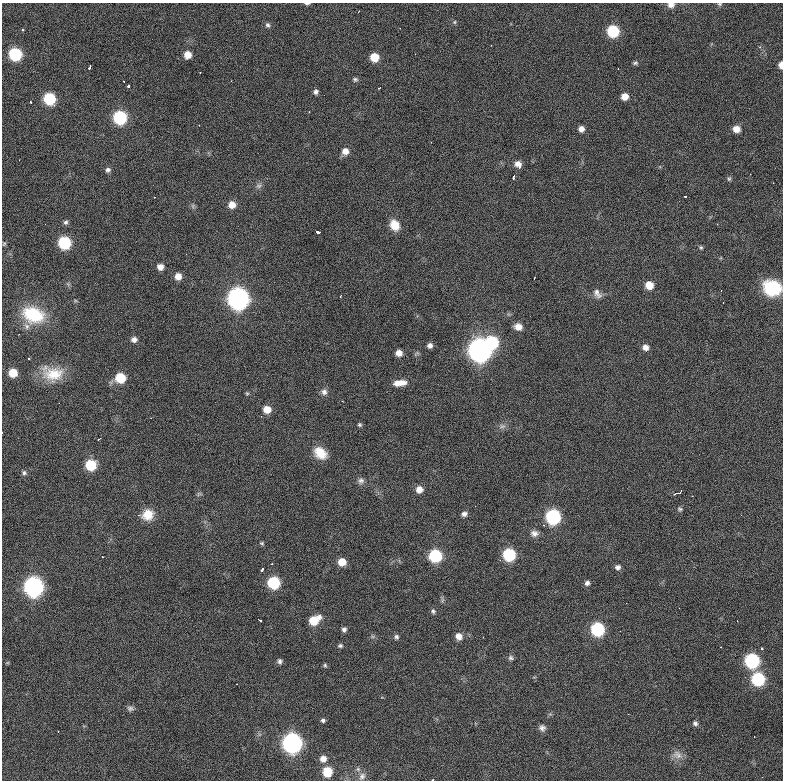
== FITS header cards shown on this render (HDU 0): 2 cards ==
NAXIS1  =                  781 / length of data axis 1
NAXIS2  =                  778 / length of data axis 2

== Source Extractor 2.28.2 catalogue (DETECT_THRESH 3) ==
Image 781 x 778 px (HDU 0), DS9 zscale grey, 1 PNG px = 1 image px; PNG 785 x 782 px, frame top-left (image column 1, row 778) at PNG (2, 3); no overlay
Background 1010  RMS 24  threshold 72.3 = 3 sigma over >= 5 px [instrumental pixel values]
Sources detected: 126; all 126 listed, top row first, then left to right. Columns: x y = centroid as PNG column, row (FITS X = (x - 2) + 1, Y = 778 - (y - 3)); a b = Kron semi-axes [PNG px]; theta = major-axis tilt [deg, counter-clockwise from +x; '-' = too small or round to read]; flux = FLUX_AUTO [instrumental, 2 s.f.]
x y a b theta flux
307 4 6 3 0 2.7e+03
719 4 5 4 - 2.2e+03
671 5 8 6 -3 8.0e+03
454 22 5 5 - 2.3e+03
268 25 6 6 - 3.8e+03
22 29 3 3 - 1.9e+03
613 31 7 7 - 1.1e+05
760 47 4 4 - 1.9e+03
15 54 8 7 - 1.5e+05
188 55 6 6 - 2.0e+04
374 57 7 6 - 3.5e+04
635 63 7 5 19 3.0e+03
781 65 6 4 88 1.1e+04
90 67 4 3 - 1.2e+04
618 69 2 2 - 1.3e+03
200 73 2 2 - 1.0e+03
355 79 6 5 - 3.3e+03
129 86 3 3 - 1.1e+04
379 88 3 2 - 1.2e+03
316 92 5 5 - 4.6e+03
625 97 6 6 - 1.6e+04
49 99 8 7 - 1.0e+05
30 101 3 3 - 3.1e+03
309 112 2 2 - 8.6e+02
120 117 8 8 - 1.8e+05
199 125 2 2 - 9.6e+02
581 129 6 6 - 9.2e+03
736 129 7 6 - 1.6e+04
345 151 8 8 - 1.2e+04
19 160 2 2 - 1.1e+03
518 164 9 6 -53 1.1e+04
108 170 6 6 - 4.7e+03
513 177 5 3 - 4.2e+03
729 179 7 5 -58 2.7e+03
259 186 8 6 2 4.6e+03
685 196 4 3 - 8.3e+03
154 197 2 2 - 1.0e+03
232 205 7 7 - 1.6e+04
193 206 7 4 -72 3.0e+03
66 222 6 6 - 3.9e+03
395 225 11 9 -62 2.6e+04
318 232 4 3 - 5.4e+03
64 243 8 7 - 1.4e+05
4 244 6 5 - 2.2e+03
701 247 5 4 - 2.5e+03
160 267 6 6 - 1.2e+04
178 276 7 6 - 1.5e+04
534 278 3 2 - 9.7e+02
649 285 7 7 - 2.6e+04
772 288 18 15 -18 7.2e+04
597 293 14 8 -54 9.0e+03
340 296 3 2 - 1.1e+03
238 299 9 9 - 1.1e+06
33 314 22 15 -19 8.5e+04
518 327 8 6 -17 1.6e+04
134 340 6 6 - 7.4e+03
492 342 8 8 - 1.4e+05
430 346 6 6 - 6.6e+03
645 347 7 6 - 9.9e+03
480 350 9 9 - 1.4e+06
399 353 6 6 - 1.3e+04
29 359 3 2 - 1.6e+03
13 373 6 6 - 3.2e+04
53 374 27 18 6 4.6e+04
120 378 7 7 - 5.5e+04
400 383 15 6 6 1.9e+04
324 392 9 8 - 7.0e+03
247 393 6 5 - 2.1e+03
267 409 7 7 - 2.1e+04
360 425 6 5 - 2.8e+03
502 426 9 6 14 6.1e+03
99 439 4 2 - 1.6e+03
320 453 16 11 -41 3.0e+04
91 465 7 7 - 7.5e+04
24 473 7 6 - 4.0e+03
361 481 9 8 - 5.7e+03
419 489 6 6 - 1.4e+04
681 491 4 3 - 4.7e+03
677 493 5 3 - 5.9e+03
199 494 7 5 31 2.8e+03
692 496 3 2 - 1.2e+03
680 509 7 5 -19 3.1e+03
464 514 6 6 - 6.0e+03
148 515 14 13 - 2.5e+04
741 515 3 2 - 1.4e+03
553 517 8 8 - 2.6e+05
534 533 11 8 -7 8.3e+03
262 543 5 4 - 2.2e+03
509 555 7 7 - 1.4e+05
435 556 8 7 - 1.4e+05
103 557 3 2 - 1.7e+03
342 562 7 6 - 2.3e+04
618 567 6 6 - 5.5e+03
262 569 4 3 - 3.3e+03
274 583 7 7 - 1.2e+05
587 583 6 6 - 5.2e+03
34 587 9 9 - 7.6e+05
679 608 2 2 - 7.6e+02
433 611 6 5 - 3.5e+03
260 620 4 2 - 2.2e+03
314 620 10 7 33 4.1e+04
344 629 6 5 - 4.7e+03
597 629 8 7 - 1.9e+05
459 636 7 6 - 1.3e+04
396 637 6 5 - 3.8e+03
340 646 6 5 - 3.2e+03
721 647 2 2 - 9.0e+02
762 648 3 3 - 2.2e+03
511 658 7 6 - 3.9e+03
280 661 6 6 - 4.4e+03
752 661 8 8 - 2.4e+05
325 665 5 4 - 2.5e+03
758 679 8 7 - 1.7e+05
237 684 2 2 - 8.3e+02
130 708 9 7 -5 4.9e+03
628 714 2 2 - 9.7e+02
323 720 5 4 - 3.6e+03
695 723 6 5 - 4.4e+03
542 728 8 7 - 6.1e+03
58 731 2 2 - 7.0e+02
292 743 9 9 - 8.0e+05
677 755 15 11 -23 1.3e+04
323 759 7 7 - 1.2e+04
327 772 7 7 - 4.8e+04
362 776 12 8 56 7.9e+03
762 777 2 2 - 1.1e+03
At the frame edge (FLAGS 8, measured only in part): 5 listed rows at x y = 307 4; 719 4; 671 5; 781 65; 772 288